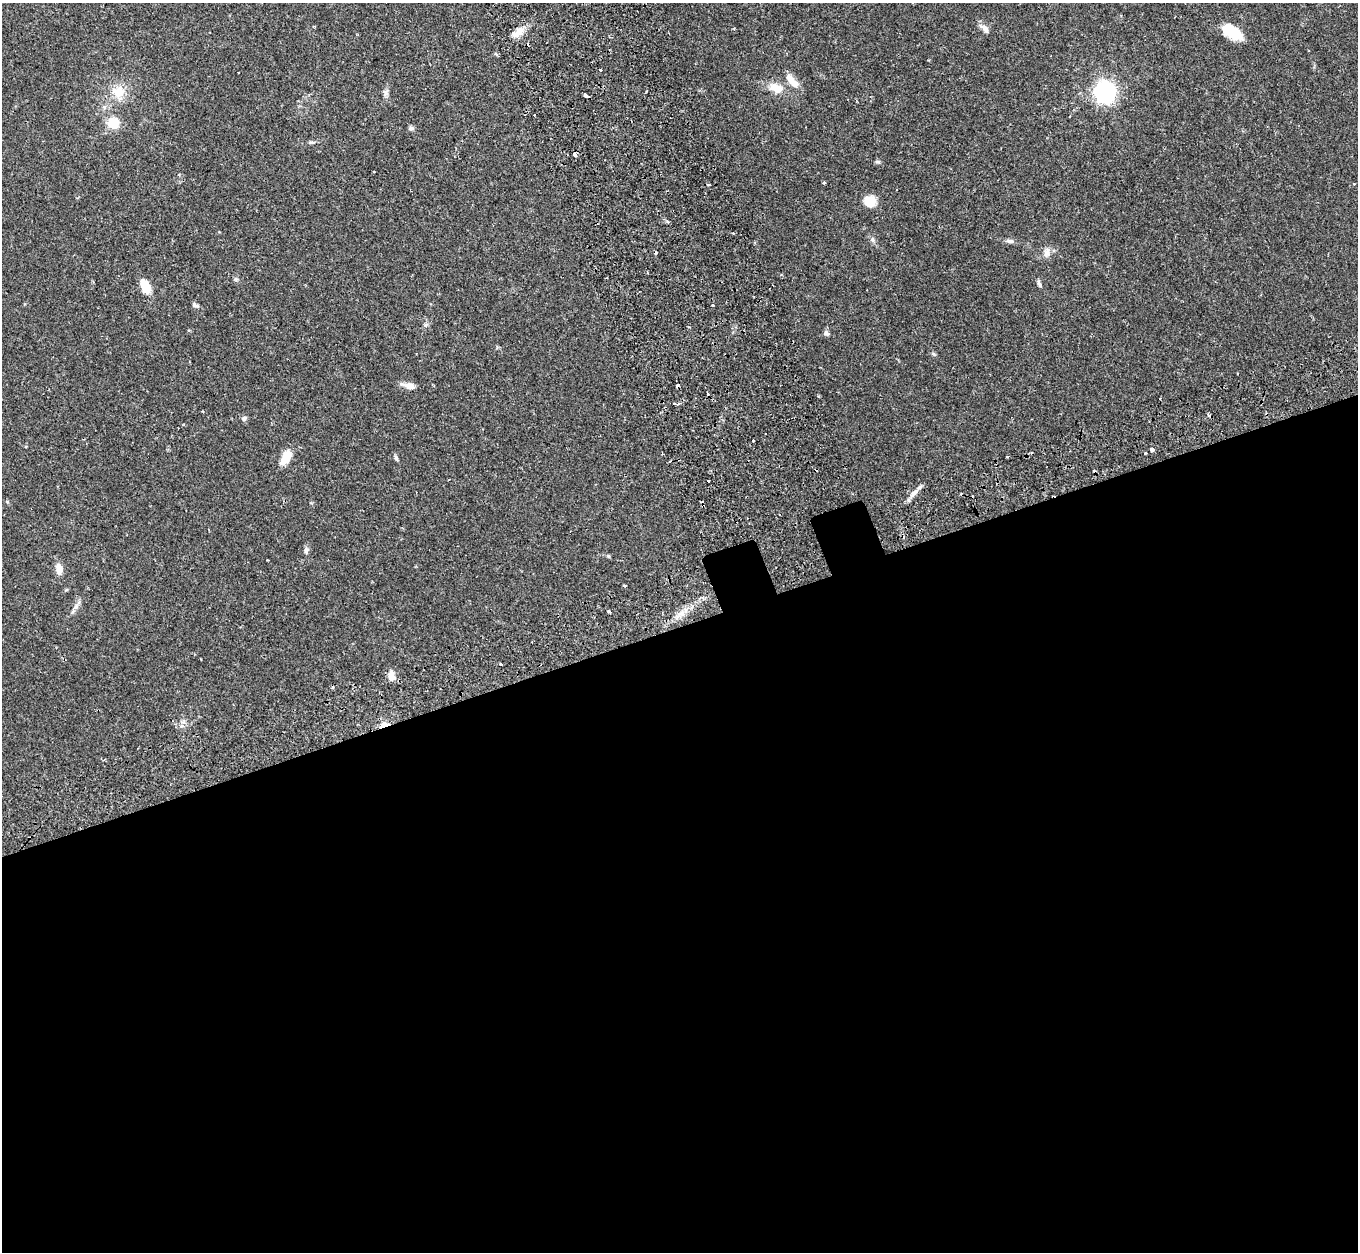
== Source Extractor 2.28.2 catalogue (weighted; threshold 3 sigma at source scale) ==
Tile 15 of 4 x 4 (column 3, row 4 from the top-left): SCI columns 2786-4141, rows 183-1432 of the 5572 x 5527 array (HDU 1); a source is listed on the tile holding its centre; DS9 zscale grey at full resolution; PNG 1360 x 1254 px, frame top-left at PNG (2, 3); no overlay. Shown black and unused: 51% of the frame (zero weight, under 2 of 3 exposures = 4% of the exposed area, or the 3 px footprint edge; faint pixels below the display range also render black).
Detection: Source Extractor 2.28.2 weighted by HDU 2 'WHT'; one run over the whole footprint, this tile lists its part. Background 0.082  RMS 0.0059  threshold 0.0265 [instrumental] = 3 sigma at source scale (4.5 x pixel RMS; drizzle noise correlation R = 1.50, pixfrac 1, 0.05/0.05 arcsec/px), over >= 5 px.
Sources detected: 56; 1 inside a brighter object's white glare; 7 cosmic-ray / hot-pixel residue — not listed; the other 48 listed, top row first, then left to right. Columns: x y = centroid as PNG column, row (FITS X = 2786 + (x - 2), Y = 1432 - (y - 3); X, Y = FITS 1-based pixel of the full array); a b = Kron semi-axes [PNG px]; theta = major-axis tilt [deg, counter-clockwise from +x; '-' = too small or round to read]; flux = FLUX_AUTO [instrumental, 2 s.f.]
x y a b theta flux
984 28 15 7 -41 3.1
520 31 16 9 38 5.2
1232 32 23 11 -31 17
496 54 6 4 -44 0.72
601 70 3 3 - 1.6
792 81 20 8 -49 7.1
777 89 18 10 -20 8.1
118 92 17 17 - 9.8
386 93 9 6 84 1.8
1103 94 8 6 -47 170
585 95 4 3 - 3.3
534 115 2 2 - 0.57
113 123 10 8 -17 15
411 128 8 5 -8 1.1
311 142 11 3 5 1.1
575 154 4 4 - 1.6
877 162 7 4 0 0.89
824 183 4 3 - 0.67
1354 184 4 2 - 0.41
709 185 4 2 - 0.56
870 201 13 12 - 8.2
872 240 7 5 -54 1.4
1010 241 11 5 -9 1.7
1047 252 14 7 78 3.1
1039 284 10 4 -70 1.2
145 287 17 9 -69 10
195 305 10 5 -19 1.3
713 305 3 3 - 1.2
826 333 7 6 - 1.5
934 354 6 4 -70 0.77
409 386 18 7 -13 3.8
676 404 7 3 0 2.2
244 418 7 6 - 1.5
753 441 3 3 - 1.4
1152 450 4 3 - 11
1145 453 3 3 - 0.61
286 457 15 8 58 11
396 457 7 4 -71 1
708 481 3 3 - 1.5
914 493 13 6 48 3.3
306 550 9 6 83 1.6
59 569 13 8 -81 4.6
625 586 4 3 - 0.65
75 607 7 5 22 1.8
609 611 4 3 - 0.87
682 613 9 6 -21 2.7
391 676 12 8 -83 4.8
384 725 12 5 20 3.8
Overlapping masked pixels (flux is a lower limit): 1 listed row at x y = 384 725
Unlisted compact peaks at least as high as the median listed source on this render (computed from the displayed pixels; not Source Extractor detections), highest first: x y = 608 556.